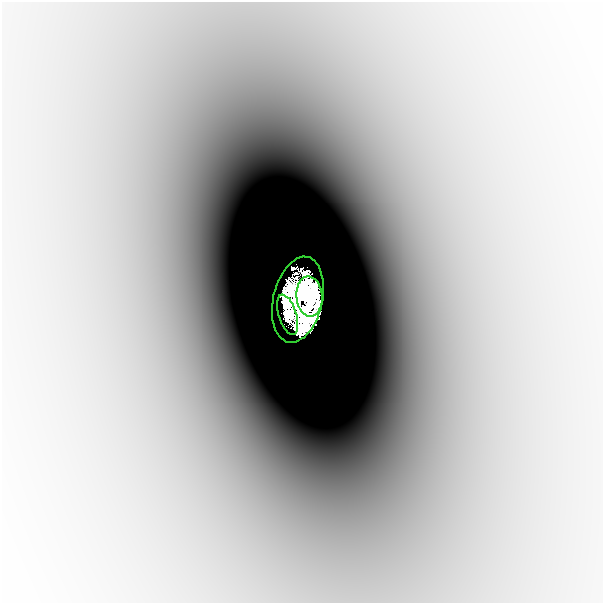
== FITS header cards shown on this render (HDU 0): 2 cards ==
NAXIS1  =                  601
NAXIS2  =                  601

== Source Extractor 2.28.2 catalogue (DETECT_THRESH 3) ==
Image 601 x 601 px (HDU 0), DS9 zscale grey, 1 PNG px = 1 image px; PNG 605 x 605 px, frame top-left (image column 1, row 601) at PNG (2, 2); each listed source drawn as its Kron ellipse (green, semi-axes under 4 px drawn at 4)
Background -3.46e-04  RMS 6.2e-05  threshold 1.86e-04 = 3 sigma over >= 5 px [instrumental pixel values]
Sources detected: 6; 3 with non-positive FLUX_AUTO (blend fragments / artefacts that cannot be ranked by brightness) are neither listed nor drawn; the other 3 listed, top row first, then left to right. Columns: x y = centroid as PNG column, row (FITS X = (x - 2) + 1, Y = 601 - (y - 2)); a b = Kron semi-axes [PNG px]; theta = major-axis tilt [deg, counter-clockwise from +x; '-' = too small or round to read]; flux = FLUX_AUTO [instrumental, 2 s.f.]
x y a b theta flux
309 296 20 13 -85 3.2
298 300 44 24 77 1.8
288 315 21 9 -73 0.15
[3 non-positive-flux detections neither listed nor drawn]